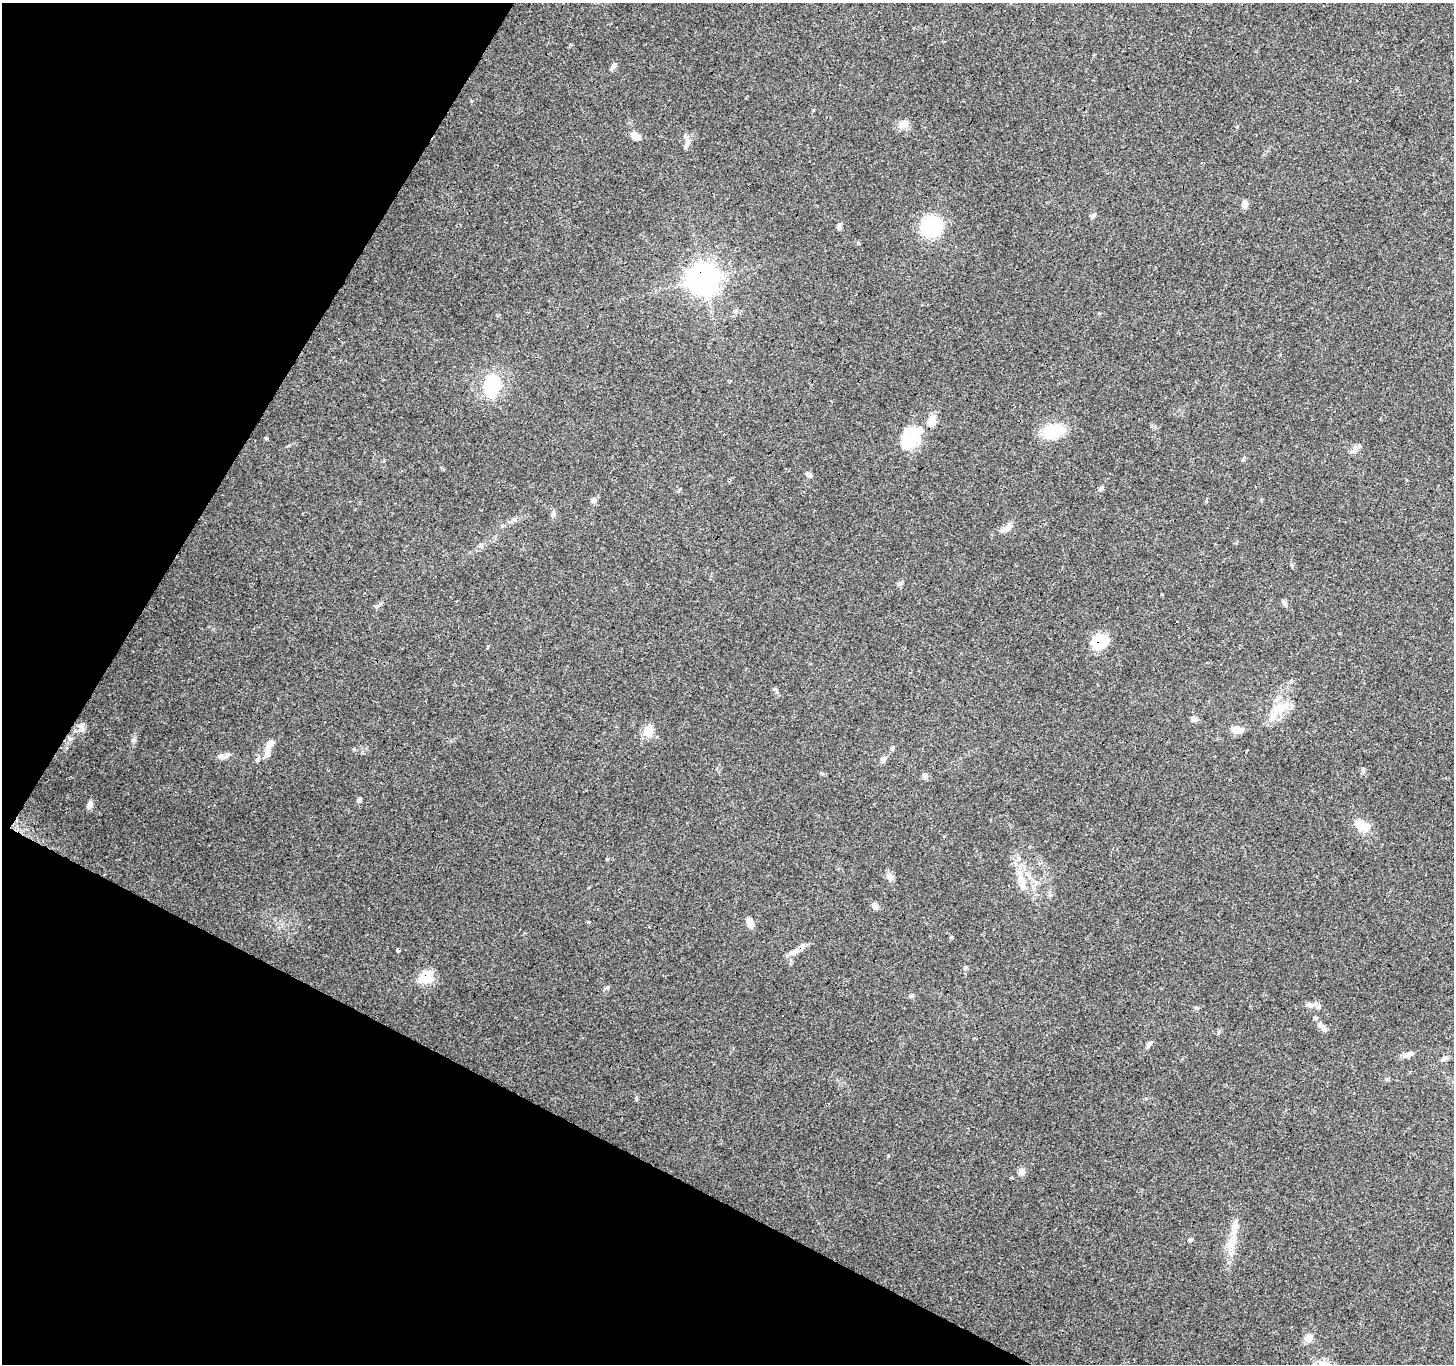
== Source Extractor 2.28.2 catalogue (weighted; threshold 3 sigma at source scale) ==
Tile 9 of 4 x 4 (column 1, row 3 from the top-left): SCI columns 5-1456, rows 1621-2982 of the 5812 x 5898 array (HDU 1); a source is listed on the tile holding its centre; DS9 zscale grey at full resolution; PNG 1456 x 1366 px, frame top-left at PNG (2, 3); no overlay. Shown black and unused: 25% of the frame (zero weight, under 3 of 4 exposures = <1% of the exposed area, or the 3 px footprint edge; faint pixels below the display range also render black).
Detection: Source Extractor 2.28.2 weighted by HDU 2 'WHT'; one run over the whole footprint, this tile lists its part. Background 0.0596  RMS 0.0053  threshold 0.0237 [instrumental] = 3 sigma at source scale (4.5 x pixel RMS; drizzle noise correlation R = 1.50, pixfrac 1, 0.0396/0.0396 arcsec/px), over >= 5 px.
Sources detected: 82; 3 inside a brighter object's white glare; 11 cosmic-ray / hot-pixel residue — not listed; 3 inside a brighter listed object's ellipse — not listed separately; the other 65 listed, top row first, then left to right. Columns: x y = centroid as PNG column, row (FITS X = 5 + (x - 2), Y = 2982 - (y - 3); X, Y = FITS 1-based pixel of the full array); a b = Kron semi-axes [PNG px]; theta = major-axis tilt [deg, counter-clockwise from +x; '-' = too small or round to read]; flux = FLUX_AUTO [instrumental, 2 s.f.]
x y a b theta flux
613 66 10 5 58 2.1
904 123 17 7 28 3.3
635 136 11 8 -31 4.1
688 142 14 6 66 2.5
1245 204 10 7 76 2.1
1093 216 8 5 45 1.4
839 226 8 6 -90 1.2
931 227 13 12 - 62
703 279 9 9 - 750
492 386 23 16 75 30
932 420 16 9 75 4.6
1054 431 21 14 9 20
266 438 4 4 - 0.57
909 442 22 18 -24 13
808 475 8 5 -36 1.7
1101 488 7 5 46 1.1
593 500 8 6 44 1.6
350 501 3 2 - 0.73
553 514 10 5 84 1.5
1007 528 12 7 32 3.3
480 546 6 5 - 1
457 600 3 2 - 0.42
1285 603 9 6 -59 1.5
378 606 13 3 41 1.1
1104 642 23 12 19 13
488 647 5 3 - 0.87
775 689 7 5 -22 0.92
1280 708 22 10 27 7.6
1194 719 9 7 -51 1.6
82 725 9 7 56 2
1237 730 12 7 -12 6
648 731 15 12 74 5.9
270 744 15 8 56 3.9
892 748 7 4 45 0.79
227 755 9 7 85 1.7
258 759 7 4 71 0.88
883 759 9 6 57 1.9
1363 770 8 5 90 1.1
925 776 8 6 -39 1.9
359 800 7 4 76 1.1
90 804 10 7 71 2.4
1362 826 16 11 -21 8.2
1028 875 12 5 -59 2.5
890 877 10 7 -64 3
1023 885 17 6 -72 3.9
875 906 9 7 -72 1.9
750 923 10 6 -69 4.4
951 937 5 4 - 0.6
398 949 3 3 - 33
794 952 19 7 31 3.8
426 977 23 16 42 8.7
607 988 8 4 9 0.82
911 996 6 5 - 1.1
1309 1005 12 6 -6 2.3
782 1016 2 2 - 0.42
1323 1028 10 7 -52 1.9
1148 1045 9 5 67 1.6
1408 1055 12 7 20 3.1
1444 1059 9 5 31 1.4
1387 1079 6 5 - 0.77
1021 1172 9 8 - 2.4
1235 1225 15 9 87 4.4
1190 1240 5 5 - 0.76
1230 1244 17 11 81 6.7
1309 1338 10 8 29 4.4
Overlapping masked pixels (flux is a lower limit): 5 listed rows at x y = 703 279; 1104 642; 398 949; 794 952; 426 977
Unlisted compact peaks at least as high as the median listed source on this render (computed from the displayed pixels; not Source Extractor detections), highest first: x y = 134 740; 636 1098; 1196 1008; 965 968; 899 584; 607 859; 354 749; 858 243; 1237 127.